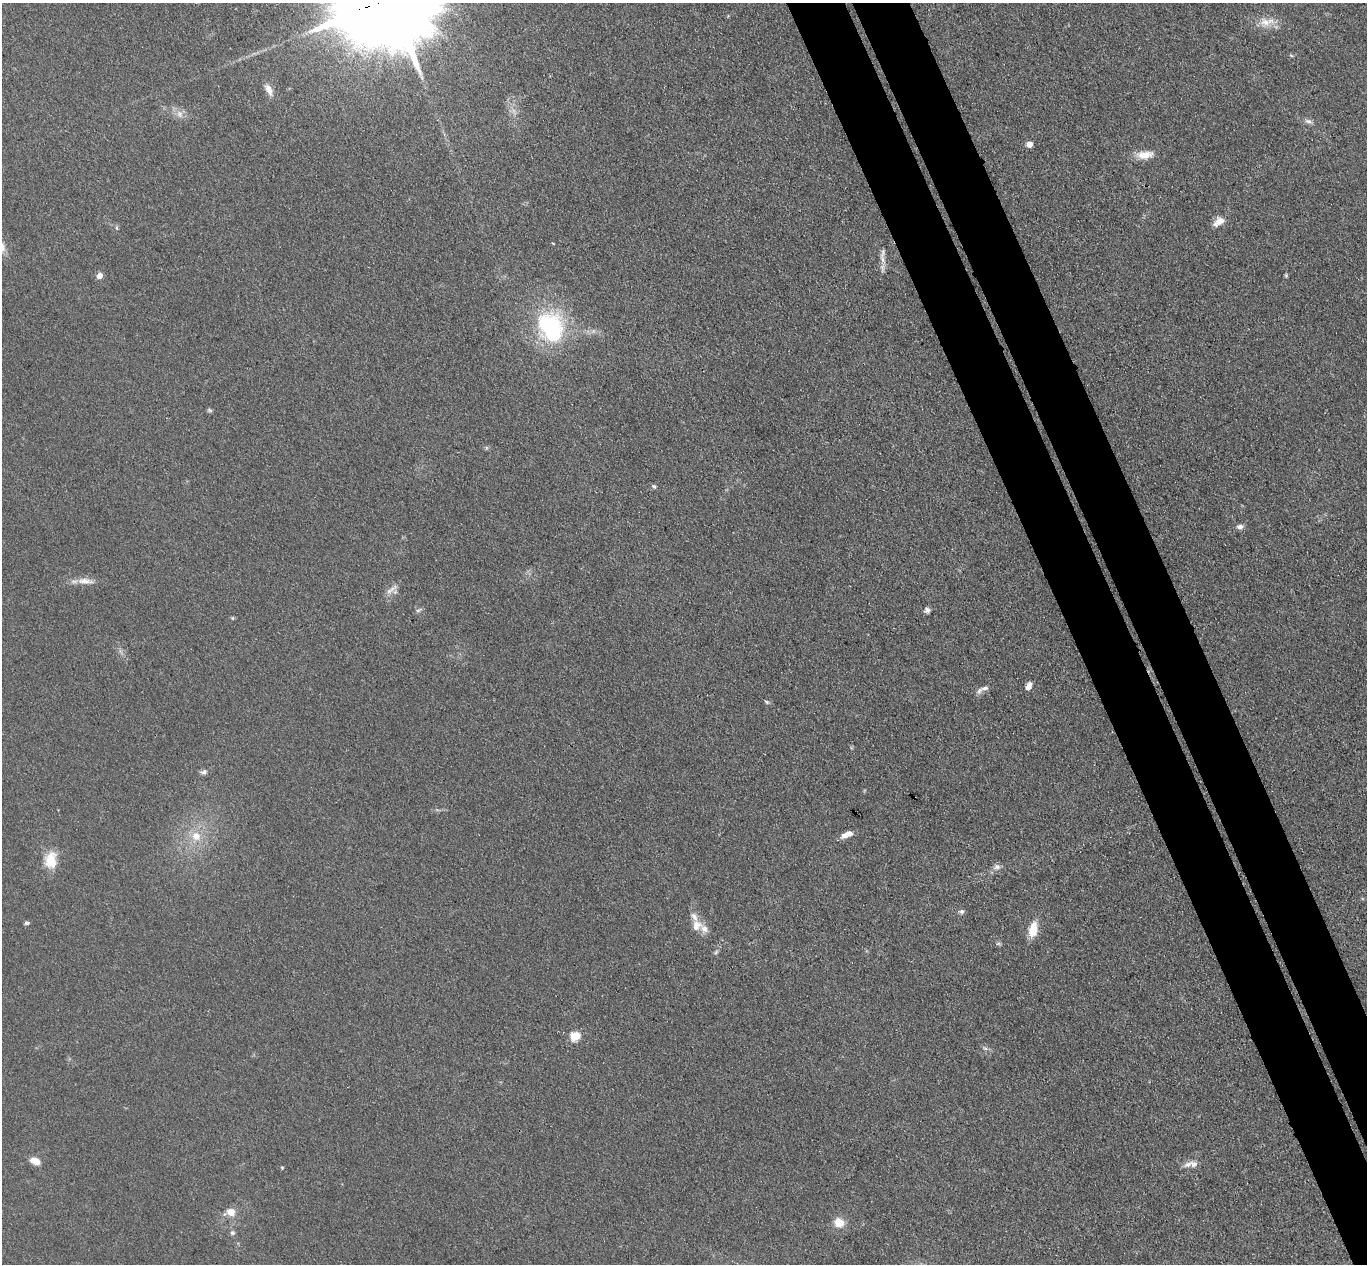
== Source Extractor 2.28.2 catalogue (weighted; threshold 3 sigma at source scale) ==
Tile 6 of 4 x 4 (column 2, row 2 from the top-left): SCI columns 1420-2784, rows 2700-3961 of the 5571 x 5525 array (HDU 1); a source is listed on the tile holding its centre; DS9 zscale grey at full resolution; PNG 1369 x 1266 px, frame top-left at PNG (2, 3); no overlay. Shown black and unused: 8% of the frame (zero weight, under 3 of 4 exposures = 5% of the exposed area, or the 3 px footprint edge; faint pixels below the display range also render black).
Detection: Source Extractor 2.28.2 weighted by HDU 2 'WHT'; one run over the whole footprint, this tile lists its part. Background 0.0885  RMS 0.0071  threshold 0.0318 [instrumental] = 3 sigma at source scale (4.5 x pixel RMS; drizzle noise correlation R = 1.50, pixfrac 1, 0.05/0.05 arcsec/px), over >= 5 px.
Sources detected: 49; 1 too faint to see at this stretch — not listed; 3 inside a brighter listed object's ellipse — not listed separately; the other 45 listed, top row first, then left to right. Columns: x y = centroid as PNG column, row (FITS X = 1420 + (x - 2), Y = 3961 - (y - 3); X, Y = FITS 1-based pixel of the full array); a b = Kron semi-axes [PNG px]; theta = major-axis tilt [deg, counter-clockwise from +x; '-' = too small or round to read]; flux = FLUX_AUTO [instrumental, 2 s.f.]
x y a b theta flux
1266 22 25 12 10 11
1291 55 5 4 - 0.9
269 90 17 7 -63 5.5
180 114 12 9 -68 4.9
1309 121 11 6 -17 2.9
1029 144 5 5 - 8
1145 155 22 10 6 10
1219 221 17 10 33 6.6
117 228 6 4 -88 1
883 253 16 6 74 3.6
882 268 15 5 -85 3.6
1286 275 5 4 - 0.97
99 276 6 5 - 5.8
550 327 26 21 -65 99
209 410 7 5 -17 1.2
486 448 6 4 72 0.92
654 486 6 5 - 1.4
1240 526 9 6 -1 3.1
85 581 24 8 -4 7.7
392 589 22 6 36 4.6
419 610 9 5 32 1.8
927 610 7 6 - 2.5
232 618 5 5 - 0.83
1028 686 8 6 60 4.9
985 688 12 6 8 3.4
766 702 7 4 -28 1.2
204 772 10 7 22 2.4
846 834 14 6 23 6.7
196 836 13 12 - 12
51 860 22 15 84 15
997 867 11 9 8 3.5
961 911 7 5 1 1.9
27 923 6 4 -4 1.4
696 925 15 14 - 8.6
1033 930 18 10 77 13
998 944 8 4 -8 1.2
716 952 7 4 46 1.3
575 1036 6 5 - 29
985 1048 8 5 -21 1.8
35 1161 9 6 -23 10
1188 1164 15 7 24 4.4
282 1167 5 3 - 0.71
230 1212 13 10 12 7.9
839 1222 10 9 - 10
232 1233 7 6 - 1.8